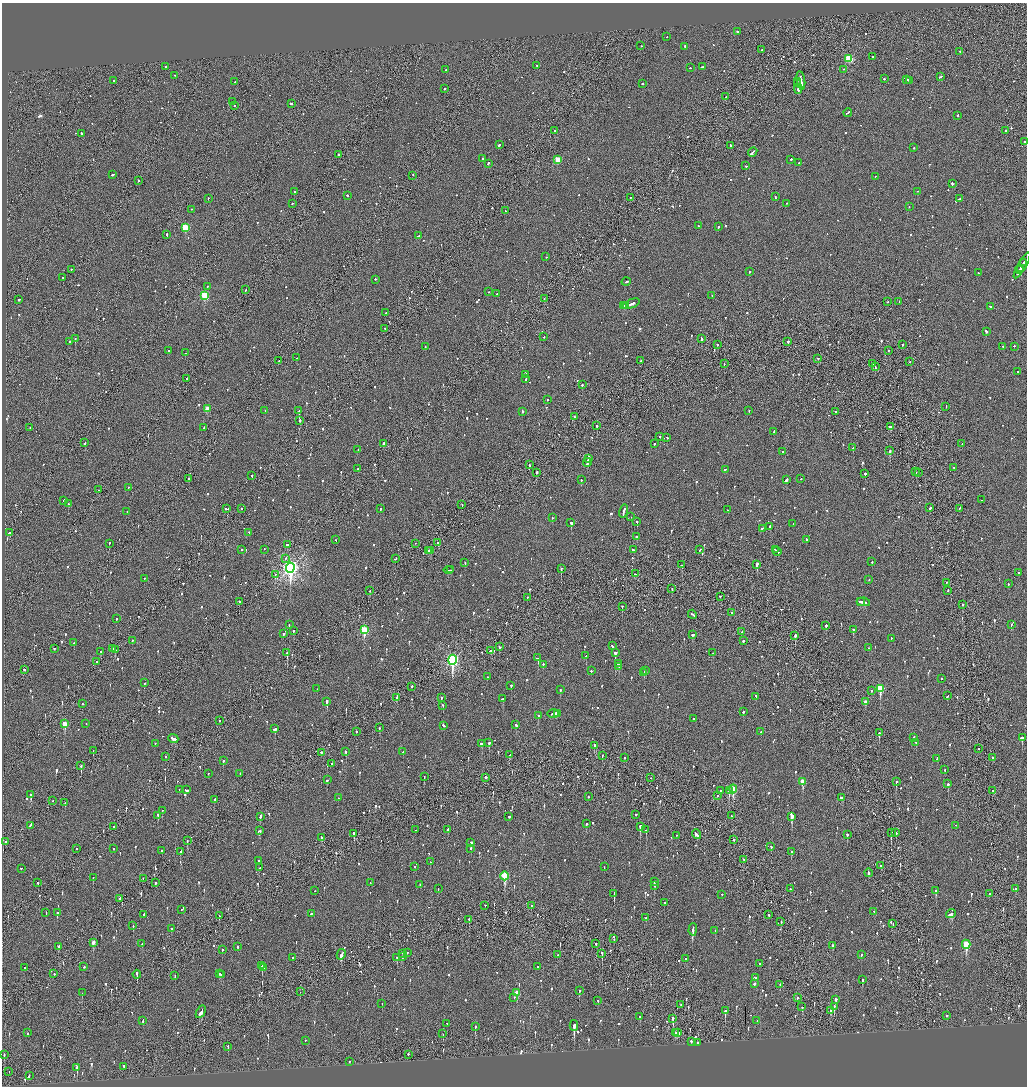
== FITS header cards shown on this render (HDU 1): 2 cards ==
NAXIS1  =                 2050
NAXIS2  =                 2168

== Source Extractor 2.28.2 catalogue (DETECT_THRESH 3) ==
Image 2050 x 2168 px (HDU 1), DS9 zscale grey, zoomed out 1/2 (1 PNG px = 2 x 2 image px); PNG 1029 x 1088 px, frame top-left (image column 2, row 2168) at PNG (2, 3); each listed source drawn as its Kron ellipse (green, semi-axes under 4 px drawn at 4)
Background -0.115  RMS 0.097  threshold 0.292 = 3 sigma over >= 5 px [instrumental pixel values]
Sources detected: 1406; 97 cannot appear on this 1/2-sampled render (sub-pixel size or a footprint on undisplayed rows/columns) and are neither listed nor drawn; of the other 1309, the 500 brightest by FLUX_AUTO listed and drawn (809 fainter detections omitted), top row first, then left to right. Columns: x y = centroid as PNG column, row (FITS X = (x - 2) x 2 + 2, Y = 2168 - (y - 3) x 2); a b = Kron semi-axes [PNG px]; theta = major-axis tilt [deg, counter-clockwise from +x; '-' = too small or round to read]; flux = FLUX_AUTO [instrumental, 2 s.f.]
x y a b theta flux
737 32 2 2 - 110
667 37 2 2 - 58
641 46 2 2 - 62
685 47 2 2 - 81
762 50 2 1 - 63
960 52 2 2 - 93
873 57 2 2 - 73
849 59 3 3 - 1200
537 66 2 2 - 62
165 67 2 2 - 72
703 67 3 2 - 290
690 68 2 1 - 85
446 70 2 2 - 200
843 70 2 1 - 75
175 76 2 2 - 69
941 77 4 1 - 140
884 79 2 2 - 85
907 80 4 2 - 170
113 81 2 2 - 56
801 81 9 2 -82 470
909 81 3 2 - 140
235 82 2 2 - 450
797 82 2 1 - 110
642 84 2 2 - 130
798 84 4 1 - 170
444 89 2 2 - 170
798 89 5 2 - 290
726 97 3 2 - 85
232 102 2 2 - 110
291 104 3 2 - 170
234 106 2 2 - 240
848 113 4 2 - 130
958 116 2 2 - 70
554 131 2 1 - 430
1006 131 2 2 - 140
82 134 2 2 - 150
1024 142 2 2 - 290
499 145 3 2 - 110
731 146 2 2 - 83
914 148 2 2 - 130
753 152 5 2 - 300
339 155 3 2 - 140
483 159 2 2 - 850
558 160 3 3 - 630
791 160 2 2 - 180
799 163 2 2 - 170
488 164 2 2 - 130
746 166 2 2 - 300
113 175 3 2 - 180
413 176 3 1 - 96
875 177 2 2 - 89
138 181 2 2 - 90
952 184 2 2 - 240
294 192 2 2 - 470
918 192 2 1 - 56
347 196 2 2 - 140
775 197 3 2 - 78
630 198 2 2 - 58
208 199 2 2 - 130
959 199 3 2 - 81
292 204 2 2 - 92
787 204 2 2 - 70
909 207 2 1 - 57
192 210 2 1 - 79
506 211 3 2 - 100
698 226 2 2 - 120
718 227 2 2 - 93
185 228 3 3 - 840
167 235 4 2 - 160
418 236 3 2 - 81
546 257 2 1 - 54
1024 263 4 2 - 670
1022 266 14 2 60 750
1020 269 2 2 - 350
71 270 2 2 - 83
1019 270 4 2 - 770
749 272 2 2 - 300
978 273 2 2 - 55
63 278 2 2 - 76
375 280 2 2 - 74
626 282 4 2 - 140
207 287 2 2 - 77
246 290 2 2 - 57
488 292 2 2 - 58
497 294 2 2 - 190
205 296 3 3 - 1200
712 296 2 1 - 56
544 299 2 1 - 71
19 300 2 2 - 83
888 302 2 2 - 75
899 302 2 1 - 55
631 304 9 2 20 290
623 306 2 1 - 100
625 306 3 2 - 130
990 307 2 2 - 72
386 313 2 2 - 74
385 329 2 2 - 52
986 332 3 2 - 190
544 337 2 2 - 62
75 339 2 1 - 180
701 339 3 2 - 130
70 342 2 2 - 79
788 342 2 2 - 230
717 345 2 2 - 66
903 345 2 2 - 250
425 347 2 2 - 100
1003 347 2 2 - 53
1014 347 2 2 - 140
169 351 2 2 - 60
888 351 2 2 - 52
185 353 2 2 - 52
297 358 2 2 - 150
818 359 2 2 - 53
279 361 2 2 - 63
641 361 3 2 - 79
910 362 2 2 - 63
724 364 2 1 - 68
873 364 2 1 - 86
875 367 3 1 - 130
1018 372 2 2 - 86
526 375 2 2 - 78
186 379 2 1 - 280
526 379 3 2 - 100
582 385 2 2 - 200
548 400 2 2 - 56
946 407 2 1 - 130
207 409 3 3 - 310
265 411 2 2 - 61
299 411 2 2 - 1000
749 411 2 2 - 59
522 412 2 2 - 67
836 412 2 1 - 55
574 417 2 2 - 90
300 421 2 2 - 200
597 426 2 2 - 130
890 427 3 2 - 170
30 428 2 1 - 72
204 428 2 2 - 86
774 432 3 2 - 110
660 437 2 2 - 100
667 438 2 2 - 170
84 443 3 2 - 110
383 444 2 2 - 95
654 444 2 2 - 77
962 444 2 2 - 52
853 448 3 2 - 350
358 450 2 2 - 52
890 451 3 2 - 440
783 452 2 2 - 97
588 459 4 2 - 380
587 463 4 2 - 170
529 465 3 2 - 190
954 468 2 2 - 140
358 469 2 2 - 78
725 470 3 2 - 98
916 472 2 1 - 63
536 473 2 2 - 72
918 473 2 2 - 83
865 474 2 2 - 440
252 476 2 2 - 110
189 479 2 2 - 72
801 479 2 2 - 55
581 480 3 2 - 90
787 480 3 2 - 180
128 488 2 2 - 52
98 490 2 2 - 58
981 500 2 1 - 55
64 501 2 2 - 120
68 504 2 2 - 93
462 505 2 1 - 73
930 508 3 2 - 110
227 509 4 1 - 160
241 509 2 2 - 55
380 509 2 2 - 130
959 509 2 2 - 60
727 510 2 2 - 71
127 512 2 2 - 69
623 512 6 2 74 260
631 517 2 2 - 56
552 518 2 2 - 71
637 522 2 2 - 200
571 523 2 2 - 350
793 524 2 2 - 80
770 527 2 2 - 5900
762 529 3 2 - 160
10 533 4 2 - 120
249 533 2 2 - 140
637 537 2 2 - 150
336 540 2 1 - 67
806 540 2 2 - 69
438 543 2 2 - 80
109 544 2 2 - 71
415 544 2 1 - 65
287 545 3 2 - 73
242 550 2 2 - 120
264 550 2 1 - 250
633 550 3 2 - 92
700 550 3 2 - 74
775 550 3 2 - 250
429 551 2 2 - 110
431 551 2 2 - 140
777 552 4 2 - 270
286 559 2 2 - 76
395 559 2 2 - 66
872 562 2 2 - 66
465 563 2 2 - 93
682 565 2 2 - 100
757 565 3 2 - 500
290 568 5 4 - 8400
561 569 2 2 - 130
448 570 5 2 - 240
450 570 2 2 - 110
1019 573 2 2 - 120
635 574 3 2 - 150
275 575 3 2 - 85
144 579 2 2 - 62
869 580 2 2 - 97
946 583 2 1 - 70
1008 584 2 2 - 79
672 589 2 2 - 68
370 591 2 1 - 240
948 591 2 2 - 78
720 597 2 2 - 59
527 598 2 2 - 56
239 602 2 1 - 120
860 602 3 1 - 110
864 602 6 2 -9 280
963 605 2 2 - 52
622 607 2 2 - 120
732 613 2 2 - 120
692 615 5 2 - 270
116 619 2 2 - 120
289 625 2 2 - 59
1011 625 2 2 - 71
826 626 2 2 - 170
364 630 4 3 - 1300
853 630 2 2 - 170
293 631 2 2 - 84
742 632 2 2 - 280
283 634 2 2 - 110
693 635 3 2 - 110
795 636 3 2 - 380
891 639 2 2 - 63
132 641 2 2 - 63
743 641 2 2 - 150
74 643 2 1 - 140
612 646 3 2 - 190
499 647 2 2 - 72
869 648 2 2 - 100
54 649 2 2 - 57
113 649 2 1 - 65
115 650 2 2 - 86
491 651 3 2 - 140
101 652 2 2 - 260
287 653 2 2 - 330
615 653 3 2 - 2400
713 653 2 2 - 58
586 656 2 1 - 68
538 658 3 2 - 220
452 660 5 3 - 3800
96 662 2 1 - 59
619 664 2 2 - 140
543 665 2 2 - 78
619 667 2 2 - 110
25 670 3 2 - 230
591 671 2 2 - 120
645 671 2 2 - 89
644 673 3 2 - 120
487 677 2 2 - 110
941 679 2 1 - 87
144 683 2 2 - 180
511 686 2 2 - 140
411 687 2 2 - 200
317 689 2 2 - 51
880 689 4 3 - 930
560 690 2 2 - 150
872 691 2 2 - 55
947 696 3 2 - 230
756 697 3 2 - 91
396 698 3 2 - 96
441 698 2 2 - 100
503 699 3 2 - 150
327 702 3 2 - 1000
865 702 3 2 - 140
82 704 2 2 - 54
443 706 2 2 - 86
743 712 2 2 - 79
553 714 6 2 -1 800
557 714 4 2 - 590
538 716 2 2 - 400
694 719 2 2 - 92
219 721 2 2 - 78
65 724 3 2 - 340
86 724 2 1 - 52
516 725 3 2 - 120
444 726 3 2 - 120
379 728 2 2 - 57
275 729 3 2 - 210
356 732 2 2 - 60
761 732 2 1 - 54
879 733 2 2 - 130
914 738 3 2 - 52
1022 738 3 2 - 260
173 739 5 2 - 210
489 743 2 2 - 470
916 743 2 2 - 60
155 744 2 2 - 58
482 744 3 2 - 110
595 746 3 2 - 460
979 749 2 1 - 74
93 751 2 1 - 54
346 752 2 2 - 100
403 752 3 2 - 60
321 753 2 2 - 79
509 755 2 2 - 84
602 756 2 1 - 57
165 757 2 2 - 67
625 758 2 1 - 150
993 758 3 2 - 220
937 759 3 2 - 72
223 761 2 2 - 200
331 764 2 1 - 86
81 766 3 2 - 170
945 770 2 2 - 74
208 774 2 2 - 65
240 774 2 2 - 87
424 777 2 1 - 85
486 778 2 2 - 210
651 778 2 1 - 76
327 780 3 2 - 210
802 782 3 2 - 150
896 782 2 2 - 210
948 784 2 2 - 110
733 789 4 3 - 760
179 790 2 1 - 92
186 790 3 2 - 110
721 791 2 1 - 55
729 791 2 2 - 240
993 791 2 2 - 76
31 795 3 2 - 400
717 796 2 2 - 91
588 797 2 2 - 59
338 798 2 2 - 57
842 798 4 2 - 120
214 800 4 2 - 110
53 801 2 1 - 73
65 803 2 2 - 66
162 811 2 1 - 240
636 815 2 2 - 94
158 816 3 2 - 320
731 816 2 1 - 52
260 817 3 2 - 130
509 817 2 2 - 52
792 817 3 2 - 440
586 824 2 2 - 93
30 826 4 2 - 110
956 826 2 2 - 58
114 827 2 2 - 110
640 827 2 2 - 1400
415 830 2 1 - 150
448 830 3 2 - 85
646 830 2 2 - 180
260 831 2 2 - 72
891 833 3 2 - 560
896 833 2 2 - 130
354 834 3 2 - 290
696 835 5 2 - 190
847 835 2 2 - 120
676 836 2 2 - 72
322 838 3 2 - 180
734 840 2 1 - 97
187 841 2 1 - 140
6 842 2 2 - 72
471 843 2 2 - 530
771 847 2 2 - 56
76 849 2 2 - 79
113 849 2 2 - 95
471 849 2 2 - 87
162 851 2 2 - 220
180 852 3 2 - 66
792 852 2 2 - 77
744 860 3 2 - 110
258 861 2 2 - 81
430 862 2 2 - 51
881 866 2 2 - 190
415 867 2 2 - 52
604 867 2 2 - 55
260 868 2 2 - 54
21 869 2 2 - 59
868 873 4 2 - 110
505 876 4 3 - 1100
93 878 2 2 - 66
143 879 2 1 - 87
654 882 3 2 - 350
38 883 2 2 - 78
155 883 2 1 - 330
370 883 2 2 - 80
420 885 2 2 - 65
654 886 3 2 - 57
438 889 2 2 - 60
790 889 2 2 - 100
1015 889 2 2 - 76
315 891 2 2 - 54
936 891 3 2 - 240
614 894 4 2 - 250
722 894 2 2 - 88
989 894 2 1 - 330
119 899 3 1 - 81
664 903 2 2 - 65
485 906 2 2 - 59
531 906 2 2 - 53
181 910 2 2 - 56
874 912 2 2 - 78
46 913 2 1 - 59
57 913 3 2 - 160
312 914 3 2 - 120
951 914 5 2 - 410
144 915 3 2 - 210
769 915 3 2 - 65
219 916 3 2 - 65
646 918 2 2 - 60
469 920 3 2 - 120
781 922 2 1 - 85
893 924 2 1 - 56
133 926 2 2 - 110
171 929 2 2 - 120
693 930 6 2 88 280
715 931 2 2 - 64
614 939 2 1 - 90
93 943 3 2 - 170
142 944 3 2 - 67
596 944 3 2 - 57
966 945 4 3 - 850
833 946 3 2 - 83
59 947 3 2 - 130
238 947 2 2 - 57
222 950 2 2 - 150
407 953 2 1 - 180
403 954 2 2 - 71
602 954 3 1 - 270
341 955 5 2 - 480
557 955 2 2 - 270
861 955 2 2 - 180
402 957 3 1 - 110
293 958 2 2 - 76
397 958 2 2 - 70
686 959 2 2 - 97
759 964 2 2 - 240
262 966 2 2 - 200
84 967 2 2 - 57
538 967 2 2 - 99
25 968 2 2 - 75
263 968 4 2 - 75
54 974 2 1 - 390
219 974 2 2 - 240
137 975 4 2 - 230
222 975 3 2 - 160
175 976 2 1 - 53
755 978 3 2 - 150
862 980 3 2 - 200
754 984 2 2 - 190
780 985 2 2 - 73
579 991 3 2 - 99
300 992 3 1 - 220
82 993 2 1 - 56
517 993 4 3 - 350
514 998 2 2 - 63
797 998 2 2 - 81
836 1000 3 2 - 58
598 1001 2 2 - 120
382 1004 2 2 - 170
681 1005 2 2 - 73
802 1007 2 1 - 86
834 1007 3 2 - 140
725 1011 3 2 - 130
831 1011 4 2 - 76
201 1012 7 2 61 270
946 1016 2 2 - 340
640 1017 3 2 - 100
673 1019 3 2 - 510
143 1021 3 2 - 82
757 1021 2 2 - 53
447 1024 2 2 - 100
574 1026 5 2 - 860
475 1027 3 2 - 130
28 1033 2 2 - 160
675 1033 3 2 - 180
677 1033 3 2 - 150
443 1034 4 1 - 150
305 1041 2 2 - 260
691 1042 2 2 - 170
698 1043 2 2 - 170
228 1047 2 2 - 70
4 1055 2 2 - 140
408 1055 2 2 - 120
349 1062 2 2 - 57
124 1067 3 2 - 180
77 1068 3 2 - 340
9 1072 2 2 - 59
29 1076 3 2 - 100
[809 fainter detections neither listed nor drawn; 97 sub-pixel or undisplayed-footprint detections neither listed nor drawn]